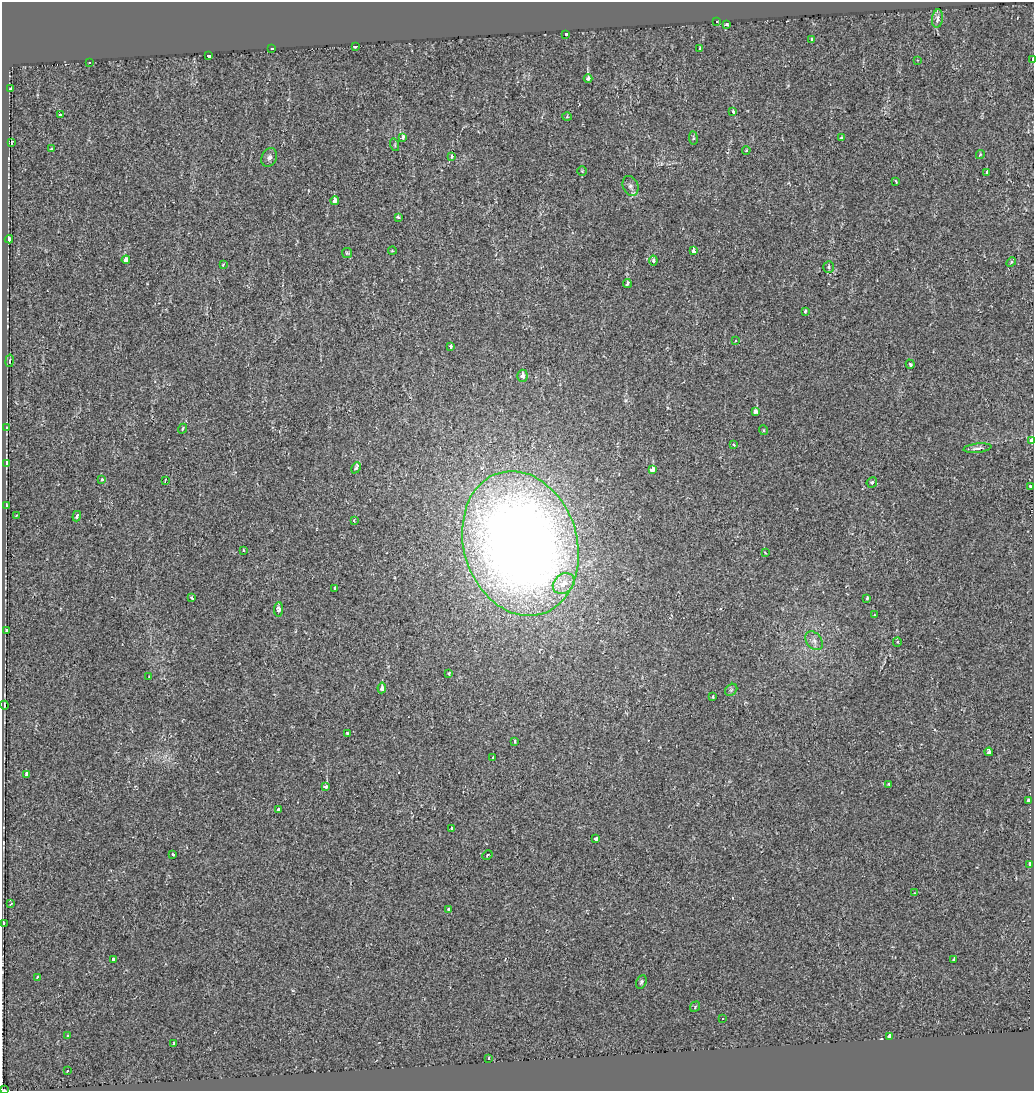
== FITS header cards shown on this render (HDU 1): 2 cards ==
NAXIS1  =                 1032
NAXIS2  =                 1089

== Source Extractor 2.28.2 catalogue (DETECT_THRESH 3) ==
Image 1032 x 1089 px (HDU 1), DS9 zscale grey, 1 PNG px = 1 image px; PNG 1036 x 1093 px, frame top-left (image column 1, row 1089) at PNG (2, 2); each listed source drawn as its Kron ellipse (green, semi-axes under 4 px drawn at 4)
Background 0.00514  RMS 0.0067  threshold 0.02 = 3 sigma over >= 5 px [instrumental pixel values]
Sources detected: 115; all 115 listed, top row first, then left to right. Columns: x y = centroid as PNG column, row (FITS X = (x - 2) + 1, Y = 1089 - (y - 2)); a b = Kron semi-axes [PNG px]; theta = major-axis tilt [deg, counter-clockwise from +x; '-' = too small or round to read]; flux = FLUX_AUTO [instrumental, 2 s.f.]
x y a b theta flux
937 19 9 5 82 2.5
716 22 3 3 - 0.96
727 24 3 2 - 0.47
566 34 4 3 - 4.4
812 40 4 3 - 0.97
355 46 3 3 - 3.9
272 48 3 3 - 1.1
700 48 4 2 - 0.49
209 55 4 3 - 6
1032 59 3 2 - 3.3
918 60 3 3 - 0.35
90 62 3 3 - 26
588 78 4 4 - 1.5
11 89 3 3 - 2.8
733 112 3 3 - 7.8
61 114 3 3 - 0.92
567 117 5 3 - 0.43
403 137 4 3 - 2.4
693 138 7 3 -83 0.58
842 138 4 4 - 0.9
12 142 4 2 - 0.45
395 145 6 3 -72 0.58
51 149 3 3 - 0.52
746 150 4 3 - 0.47
980 154 4 4 - 0.44
452 156 3 3 - 1.5
269 157 10 7 63 1.7
582 171 5 4 - 0.5
987 172 4 3 - 1.3
896 182 4 2 - 0.63
630 186 10 7 -69 1.9
335 201 4 4 - 9.8
398 217 4 3 - 1.1
9 239 4 3 - 4.3
392 251 4 3 - 0.31
693 251 4 3 - 3.1
347 253 5 5 - 0.58
126 260 4 4 - 6.4
653 260 5 4 - 1.2
1011 262 5 3 - 0.53
223 265 3 2 - 0.79
829 267 6 5 - 0.7
627 283 4 3 - 1.9
805 311 3 3 - 0.92
735 341 3 3 - 0.84
451 346 4 3 - 3.3
10 361 6 3 81 0.39
910 364 5 3 - 1.1
522 376 6 5 - 2.1
755 411 4 3 - 2.2
6 428 3 2 - 0.26
182 429 5 4 - 0.91
763 430 5 3 - 0.47
1032 440 3 3 - 11
734 445 4 3 - 0.39
977 448 14 4 6 1.8
7 463 4 3 - 22
356 468 6 3 65 1.6
652 469 4 3 - 25
102 479 3 3 - 2.9
165 480 4 2 - 0.29
872 482 5 5 - 0.82
1030 486 3 3 - 3.6
6 506 4 3 - 8.3
16 516 3 2 - 0.5
77 516 5 3 - 0.77
354 520 3 2 - 0.58
520 544 74 56 -73 630
243 550 4 3 - 0.49
765 553 3 2 - 0.36
564 583 12 9 41 4.7
335 588 3 2 - 0.42
192 598 4 3 - 0.74
867 598 4 2 - 0.63
279 609 7 4 86 2.1
874 615 3 3 - 0.47
7 630 3 3 - 0.98
814 641 10 7 -50 2.1
897 642 5 4 - 0.51
449 673 3 3 - 1.2
149 677 3 2 - 0.46
382 688 5 4 - 2.3
731 690 7 5 44 0.86
713 696 3 3 - 0.92
4 705 4 2 - 0.51
347 733 3 3 - 0.51
515 741 4 3 - 0.53
989 752 4 3 - 2
493 758 3 2 - 0.41
26 774 4 3 - 7.2
889 785 3 2 - 0.78
326 786 3 3 - 2.7
1028 801 3 3 - 4.9
278 809 3 3 - 2
451 828 3 3 - 1.3
596 839 3 3 - 11
173 854 3 2 - 0.59
487 855 5 3 - 0.55
1030 865 4 3 - 8.7
914 893 4 3 - 0.27
11 904 3 2 - 0.36
448 909 4 3 - 1.7
3 923 3 3 - 4.6
114 959 3 3 - 5.3
953 959 4 3 - 1.7
37 977 4 3 - 0.53
641 982 7 5 64 0.89
695 1007 5 4 - 0.66
722 1018 2 2 - 0.36
67 1036 3 3 - 3.2
889 1037 4 3 - 4.7
174 1043 4 2 - 0.63
488 1059 3 3 - 1.2
67 1071 2 2 - 0.35
4 1090 3 2 - 0.73
At the frame edge (FLAGS 8, measured only in part): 5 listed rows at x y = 1032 59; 1032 440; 1030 486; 3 923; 4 1090